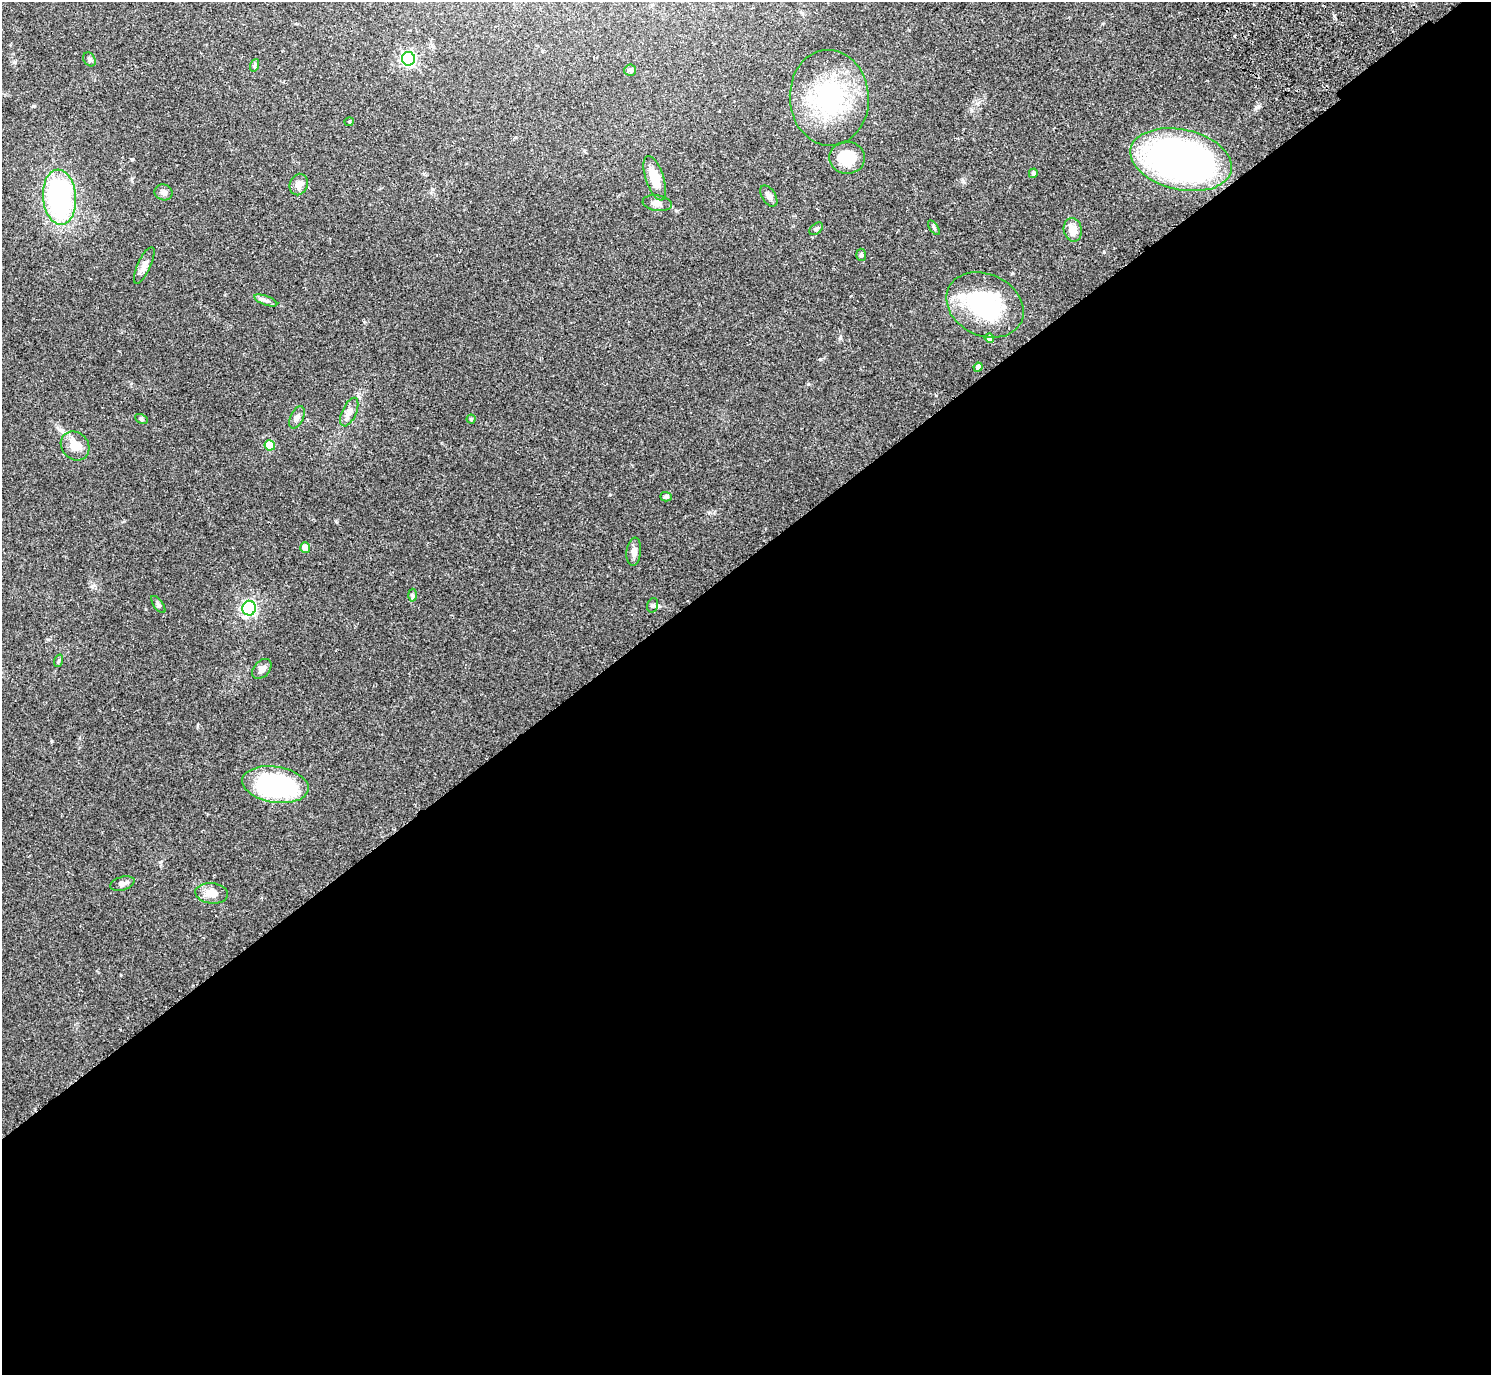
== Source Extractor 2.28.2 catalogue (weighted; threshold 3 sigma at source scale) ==
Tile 15 of 4 x 4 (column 3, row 4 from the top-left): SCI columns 3025-4513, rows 203-1575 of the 6052 x 6035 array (HDU 1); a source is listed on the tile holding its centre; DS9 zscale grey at full resolution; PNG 1493 x 1377 px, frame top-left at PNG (2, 2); each listed source drawn as its Kron ellipse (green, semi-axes under 4 px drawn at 4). Shown black and unused: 59% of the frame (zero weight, under 2 of 3 exposures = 3% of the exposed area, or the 3 px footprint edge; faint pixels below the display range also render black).
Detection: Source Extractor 2.28.2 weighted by HDU 2 'WHT'; one run over the whole footprint, this tile lists its part. Background 0.0812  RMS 0.0059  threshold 0.0267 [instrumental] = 3 sigma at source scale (4.5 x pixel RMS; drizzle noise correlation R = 1.50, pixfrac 1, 0.05/0.05 arcsec/px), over >= 5 px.
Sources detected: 44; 1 cosmic-ray / hot-pixel residue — neither listed nor drawn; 1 inside a brighter listed object's ellipse — not listed separately; the other 42 listed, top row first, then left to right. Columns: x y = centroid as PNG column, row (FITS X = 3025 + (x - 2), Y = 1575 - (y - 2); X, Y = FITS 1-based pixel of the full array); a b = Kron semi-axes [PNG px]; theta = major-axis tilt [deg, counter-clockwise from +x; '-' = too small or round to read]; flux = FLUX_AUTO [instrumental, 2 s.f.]
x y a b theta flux
89 59 7 5 -57 1.4
408 59 7 6 - 130
255 65 6 4 70 0.86
630 70 6 5 - 1.9
829 98 48 39 -86 66
349 122 4 4 - 0.64
847 158 18 16 -1 17
1181 160 52 30 -13 250
1033 173 5 4 - 1.2
655 178 23 9 -71 12
299 185 11 9 69 4.2
163 192 9 8 - 2.1
769 196 12 6 -58 2.4
59 197 28 16 -85 94
657 203 15 7 -8 3.3
934 228 8 4 -55 0.96
816 229 8 5 40 1.1
1073 230 12 9 -79 6.4
861 255 6 5 - 1
144 265 20 6 65 3.7
266 300 12 4 -20 1.8
985 305 40 31 -25 59
989 338 5 4 - 3.4
978 367 5 4 - 2.7
349 412 15 7 66 3.6
297 417 12 6 64 2.4
141 419 7 4 -27 0.93
471 419 4 4 - 0.94
270 445 5 5 - 14
75 446 15 13 -47 7.7
666 497 6 4 -2 1.4
305 548 5 5 - 7
634 552 14 7 83 2.8
412 595 6 4 -88 0.91
158 604 10 4 -54 1.2
653 605 7 5 73 1.1
249 608 7 7 - 78
58 661 6 4 70 0.86
262 669 11 7 48 3.3
275 785 33 18 -9 88
122 884 12 6 17 2.2
212 893 16 10 -6 6.8
Unlisted compact peaks at least as high as the median listed source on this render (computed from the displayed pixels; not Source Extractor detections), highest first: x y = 808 384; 1104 252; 820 359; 33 106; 840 338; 160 862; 963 181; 1258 106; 336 521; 52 741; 132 159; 92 586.